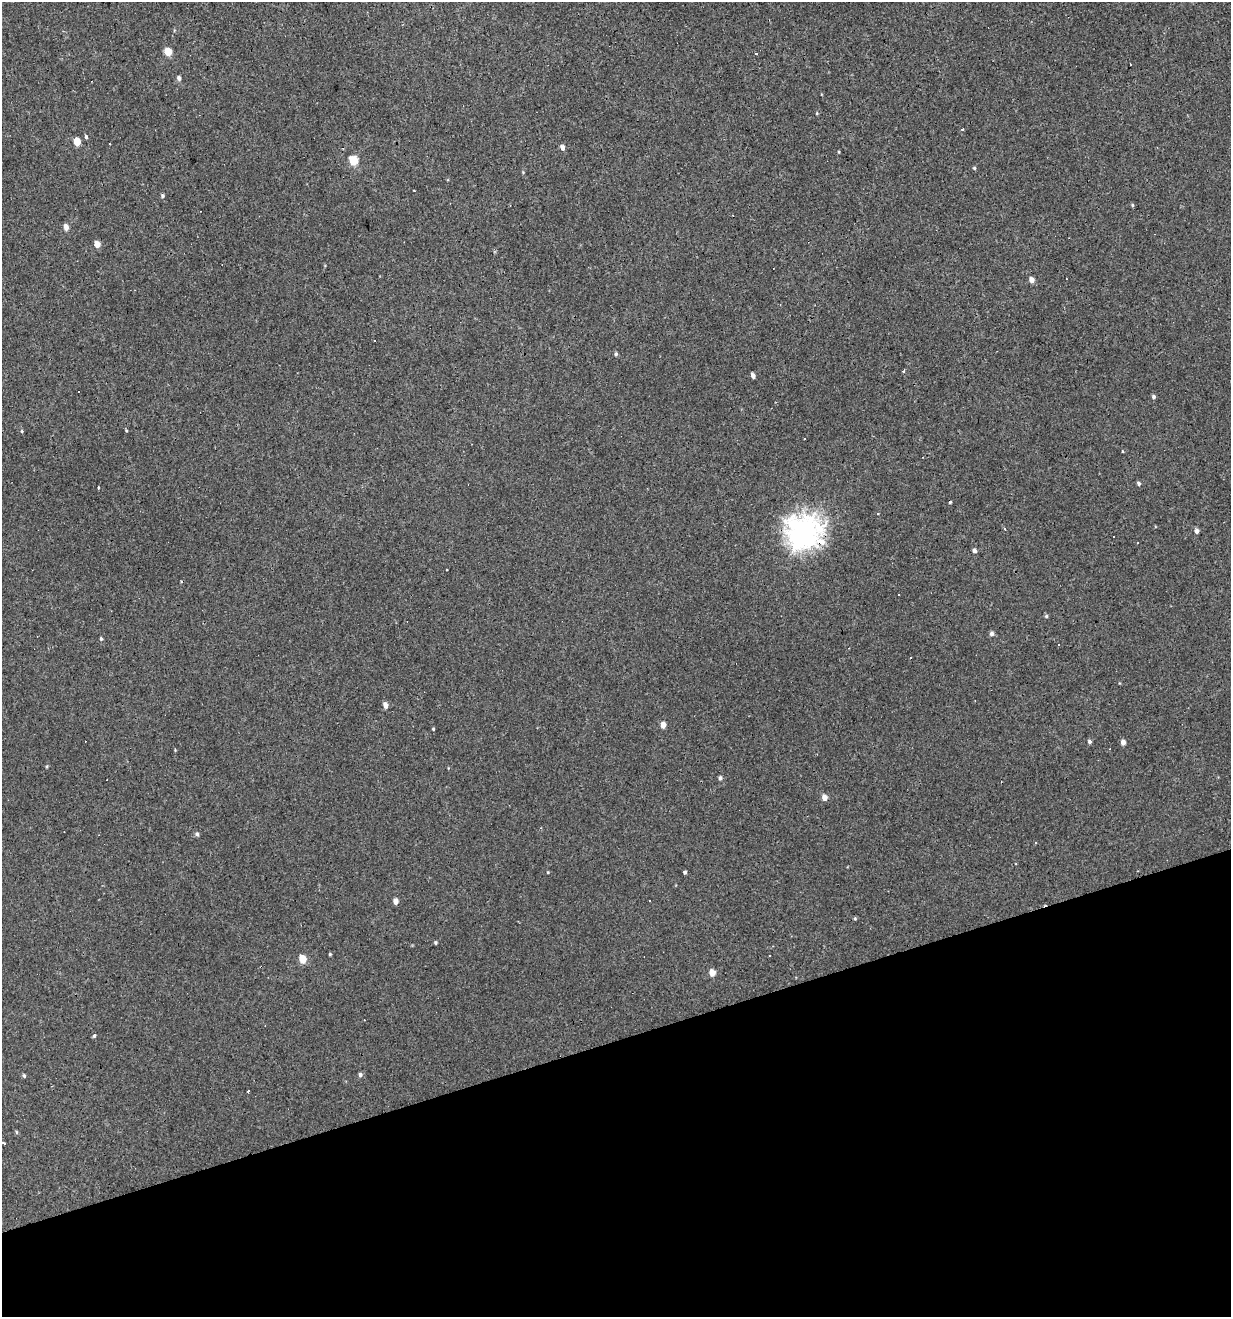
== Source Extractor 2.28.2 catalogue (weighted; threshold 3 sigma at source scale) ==
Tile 14 of 4 x 4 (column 2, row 4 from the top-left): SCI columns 1334-2562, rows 1-1315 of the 5072 x 5261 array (HDU 1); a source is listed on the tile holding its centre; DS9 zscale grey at full resolution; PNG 1233 x 1319 px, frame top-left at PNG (2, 2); no overlay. Shown black and unused: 21% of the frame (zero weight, under 3 of 4 exposures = <1% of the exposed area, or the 3 px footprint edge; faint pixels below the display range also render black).
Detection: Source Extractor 2.28.2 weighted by HDU 2 'WHT'; one run over the whole footprint, this tile lists its part. Background 0.00193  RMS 0.0037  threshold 0.0167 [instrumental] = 3 sigma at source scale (4.5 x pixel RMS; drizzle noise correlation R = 1.50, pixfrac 1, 0.0396/0.0396 arcsec/px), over >= 5 px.
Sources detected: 68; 17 cosmic-ray / hot-pixel residue — not listed; the other 51 listed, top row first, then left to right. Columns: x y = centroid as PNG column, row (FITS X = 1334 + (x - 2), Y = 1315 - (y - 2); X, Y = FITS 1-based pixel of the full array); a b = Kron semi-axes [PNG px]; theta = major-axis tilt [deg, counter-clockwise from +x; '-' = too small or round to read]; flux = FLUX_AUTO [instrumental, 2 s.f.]
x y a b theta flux
168 52 5 4 - 8.9
756 53 3 3 - 7.4
179 78 5 4 - 0.98
86 137 5 4 - 0.56
77 142 5 4 - 5.8
109 144 3 2 - 0.36
562 147 5 4 - 1.7
353 160 5 5 - 15
974 168 4 4 - 0.46
162 196 5 4 - 0.55
1132 205 4 4 - 0.42
66 227 5 4 - 2.2
97 244 5 4 - 3.4
1032 280 5 4 - 2.4
616 354 4 4 - 0.58
753 375 4 4 - 1.3
78 392 2 2 - 0.38
1153 397 4 4 - 0.66
22 431 5 3 - 0.29
805 439 3 2 - 0.41
1139 483 5 4 - 0.76
878 514 3 3 - 0.71
1005 528 3 2 - 0.5
804 531 12 11 - 270
1197 531 5 4 - 1.4
1137 543 3 2 - 0.33
974 551 4 4 - 1.1
1046 616 5 4 - 0.48
992 634 5 5 - 1.1
101 639 4 4 - 0.42
386 705 5 4 - 2.3
663 725 5 4 - 2.4
433 729 4 3 - 0.34
1089 741 5 4 - 0.65
1123 742 5 4 - 1.6
720 778 5 4 - 0.7
824 797 5 5 - 2.2
197 834 5 4 - 0.67
685 872 3 3 - 1.1
650 900 2 2 - 0.28
396 901 5 4 - 2
855 918 5 4 - 0.42
436 943 4 4 - 0.45
330 954 4 3 - 0.35
769 956 3 2 - 0.38
303 959 6 5 - 6.2
712 973 5 5 - 3.3
94 1035 4 3 - 1.2
360 1075 5 5 - 0.9
24 1076 5 4 - 0.49
4 1143 3 2 - 0.8
Overlapping masked pixels (flux is a lower limit): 1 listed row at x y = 804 531